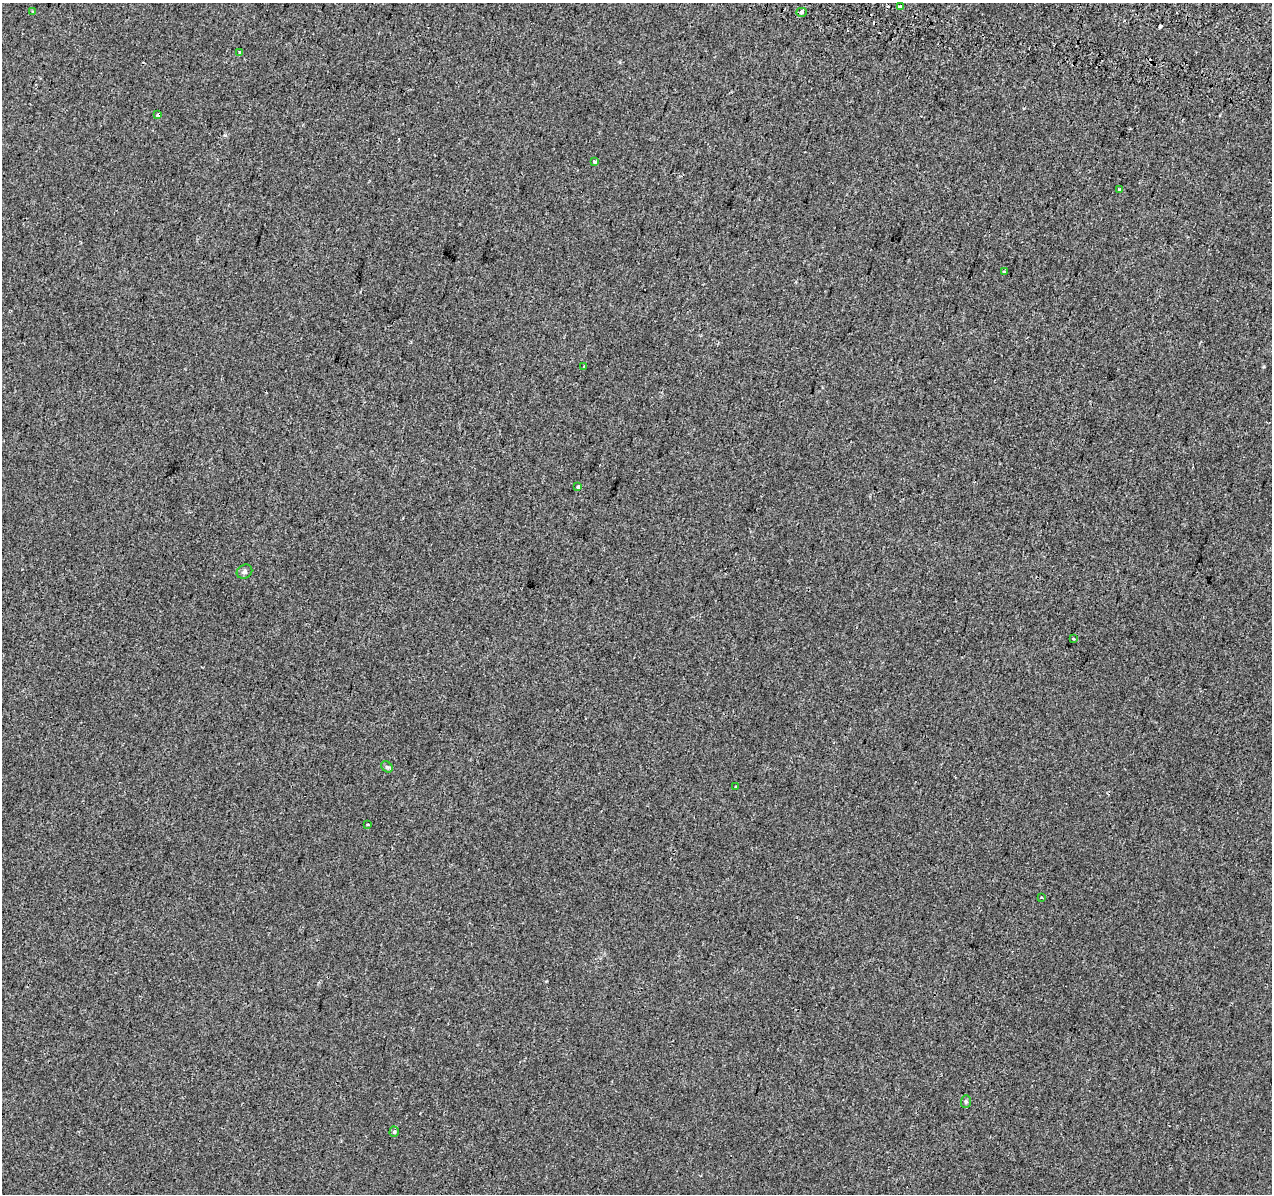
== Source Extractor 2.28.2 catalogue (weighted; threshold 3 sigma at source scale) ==
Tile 10 of 4 x 4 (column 2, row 3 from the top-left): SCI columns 1294-2563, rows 1532-2723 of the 5120 x 5387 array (HDU 1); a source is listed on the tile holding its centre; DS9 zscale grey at full resolution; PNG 1274 x 1196 px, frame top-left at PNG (2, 3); each listed source drawn as its Kron ellipse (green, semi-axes under 4 px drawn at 4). Shown black and unused: <1% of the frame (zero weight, under 2 of 3 exposures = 3% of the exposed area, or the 3 px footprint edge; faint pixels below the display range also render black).
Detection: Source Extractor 2.28.2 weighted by HDU 2 'WHT'; one run over the whole footprint, this tile lists its part. Background -8.78e-04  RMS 0.0049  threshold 0.022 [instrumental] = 3 sigma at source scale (4.5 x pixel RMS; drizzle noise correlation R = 1.50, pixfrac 1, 0.0396/0.0396 arcsec/px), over >= 5 px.
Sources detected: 21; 3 cosmic-ray / hot-pixel residue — neither listed nor drawn; the other 18 listed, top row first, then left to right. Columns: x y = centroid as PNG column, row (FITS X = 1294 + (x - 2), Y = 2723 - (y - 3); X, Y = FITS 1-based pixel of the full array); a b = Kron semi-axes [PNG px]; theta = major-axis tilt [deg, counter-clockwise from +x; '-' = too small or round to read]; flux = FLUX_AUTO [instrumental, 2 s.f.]
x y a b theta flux
900 7 3 3 - 6.5
33 12 4 4 - 0.61
801 12 5 4 - 1.8
240 52 4 3 - 0.46
158 115 3 3 - 7.7
594 161 3 3 - 1.2
1120 189 3 3 - 6.1
1004 271 3 3 - 1.3
584 367 3 3 - 2
578 487 3 3 - 1.8
244 572 8 6 29 1.3
1073 639 3 3 - 0.53
387 767 6 5 - 0.84
736 786 3 3 - 1.1
368 824 3 2 - 0.48
1041 897 3 2 - 0.44
966 1102 6 5 - 0.88
394 1132 5 4 - 0.76